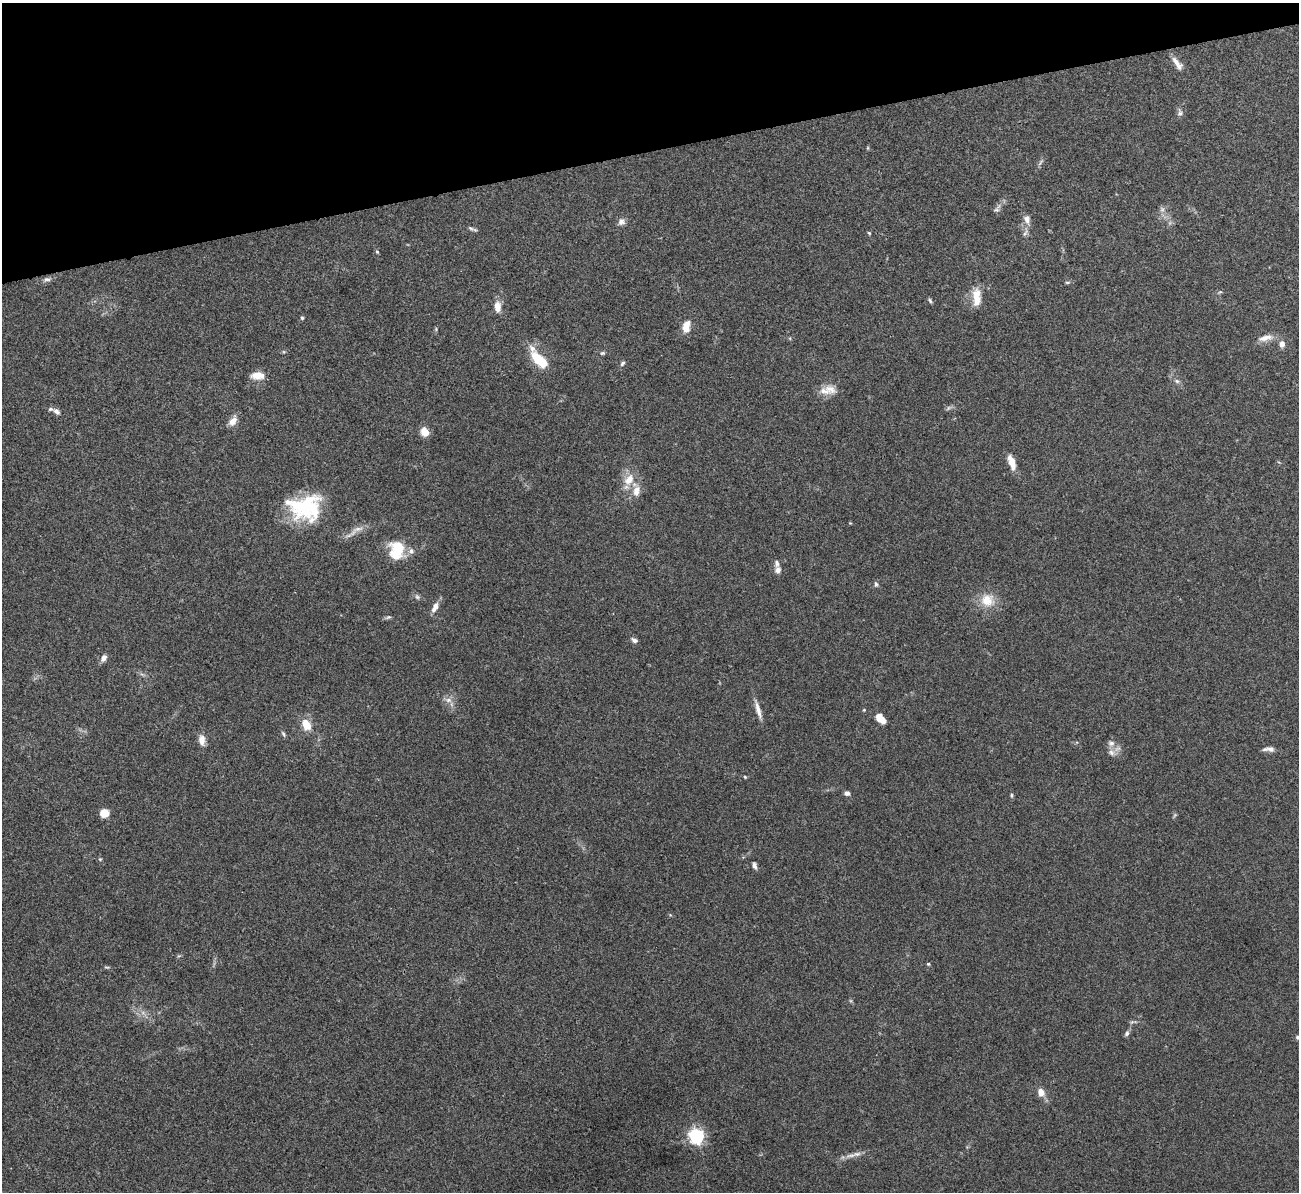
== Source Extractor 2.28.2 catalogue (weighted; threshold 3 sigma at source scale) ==
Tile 3 of 4 x 4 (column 3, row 1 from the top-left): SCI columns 2595-3891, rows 3718-4907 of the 5190 x 5175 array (HDU 1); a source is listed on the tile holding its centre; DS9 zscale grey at full resolution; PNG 1301 x 1194 px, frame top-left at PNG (2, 3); no overlay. Shown black and unused: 13% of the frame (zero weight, under 3 of 4 exposures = <1% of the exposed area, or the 3 px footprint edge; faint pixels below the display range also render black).
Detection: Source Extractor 2.28.2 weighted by HDU 2 'WHT'; one run over the whole footprint, this tile lists its part. Background 0.0745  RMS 0.0058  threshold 0.0262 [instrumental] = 3 sigma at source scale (4.5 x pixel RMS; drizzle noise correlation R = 1.50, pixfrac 1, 0.05/0.05 arcsec/px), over >= 5 px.
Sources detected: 79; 2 too faint to see at this stretch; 1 inside a brighter object's white glare — not listed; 8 inside a brighter listed object's ellipse — not listed separately; the other 68 listed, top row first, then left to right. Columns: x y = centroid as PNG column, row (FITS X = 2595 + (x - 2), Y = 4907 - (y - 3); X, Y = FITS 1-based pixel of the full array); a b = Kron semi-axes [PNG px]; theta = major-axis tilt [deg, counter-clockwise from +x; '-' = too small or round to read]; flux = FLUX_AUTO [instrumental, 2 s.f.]
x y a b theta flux
1177 63 20 7 -53 4.8
1180 113 11 6 -88 1.9
868 148 6 3 -72 0.58
1040 162 11 3 54 1.3
997 209 16 7 53 2.5
1162 209 8 7 - 2
1027 219 13 9 -77 3.8
621 222 10 9 - 2.6
471 228 10 5 -35 1.4
869 233 5 3 - 0.61
1025 233 13 4 59 2
377 252 5 4 - 0.86
47 279 10 5 5 1.9
1067 282 7 3 8 0.85
977 298 22 9 90 10
930 300 7 4 -54 1
497 307 13 7 -88 5.6
302 318 5 5 - 0.8
686 326 15 9 80 6.5
436 329 5 4 - 0.7
1265 338 23 8 11 5.5
1282 344 9 7 88 3
602 353 7 5 15 0.96
538 359 23 10 -55 19
622 363 8 5 55 1.3
257 376 17 9 1 6.5
1177 381 7 6 - 1.4
831 389 19 11 -30 6
57 411 11 7 -38 2.2
233 421 14 8 58 4.5
425 432 10 8 -61 5.7
1012 463 15 8 -74 6.7
629 480 20 13 54 9.4
305 507 37 28 3 46
850 523 4 4 - 0.47
356 530 28 7 33 5.2
397 550 22 17 88 20
778 570 9 8 - 2.7
876 584 7 5 -82 1.2
417 597 7 6 - 1.4
987 600 20 19 - 12
435 607 14 7 65 4.2
388 617 9 5 20 1.1
634 640 8 6 -27 1.9
104 658 9 7 59 2.9
448 700 11 7 0 3
758 710 26 6 -74 5
864 710 4 4 - 0.55
881 719 11 6 -46 8.9
306 725 12 9 -63 9.9
283 734 9 4 -59 1.1
202 740 15 8 -80 4.4
1271 749 11 7 -13 2.4
1112 752 11 9 -34 3.5
745 777 5 3 - 0.6
847 793 6 5 - 2.1
1011 795 6 5 - 0.9
104 813 10 9 - 5.8
100 859 5 4 - 0.68
754 865 7 4 -70 2.2
928 964 5 4 - 0.69
107 967 8 3 -12 0.77
1133 1022 13 4 6 1.2
1127 1033 8 6 58 1.5
1297 1037 6 5 - 1
1041 1092 8 7 - 5.5
696 1136 6 6 - 190
851 1155 18 5 10 3.6
Isophote crosses this tile's border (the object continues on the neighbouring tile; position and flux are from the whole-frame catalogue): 1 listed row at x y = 1297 1037